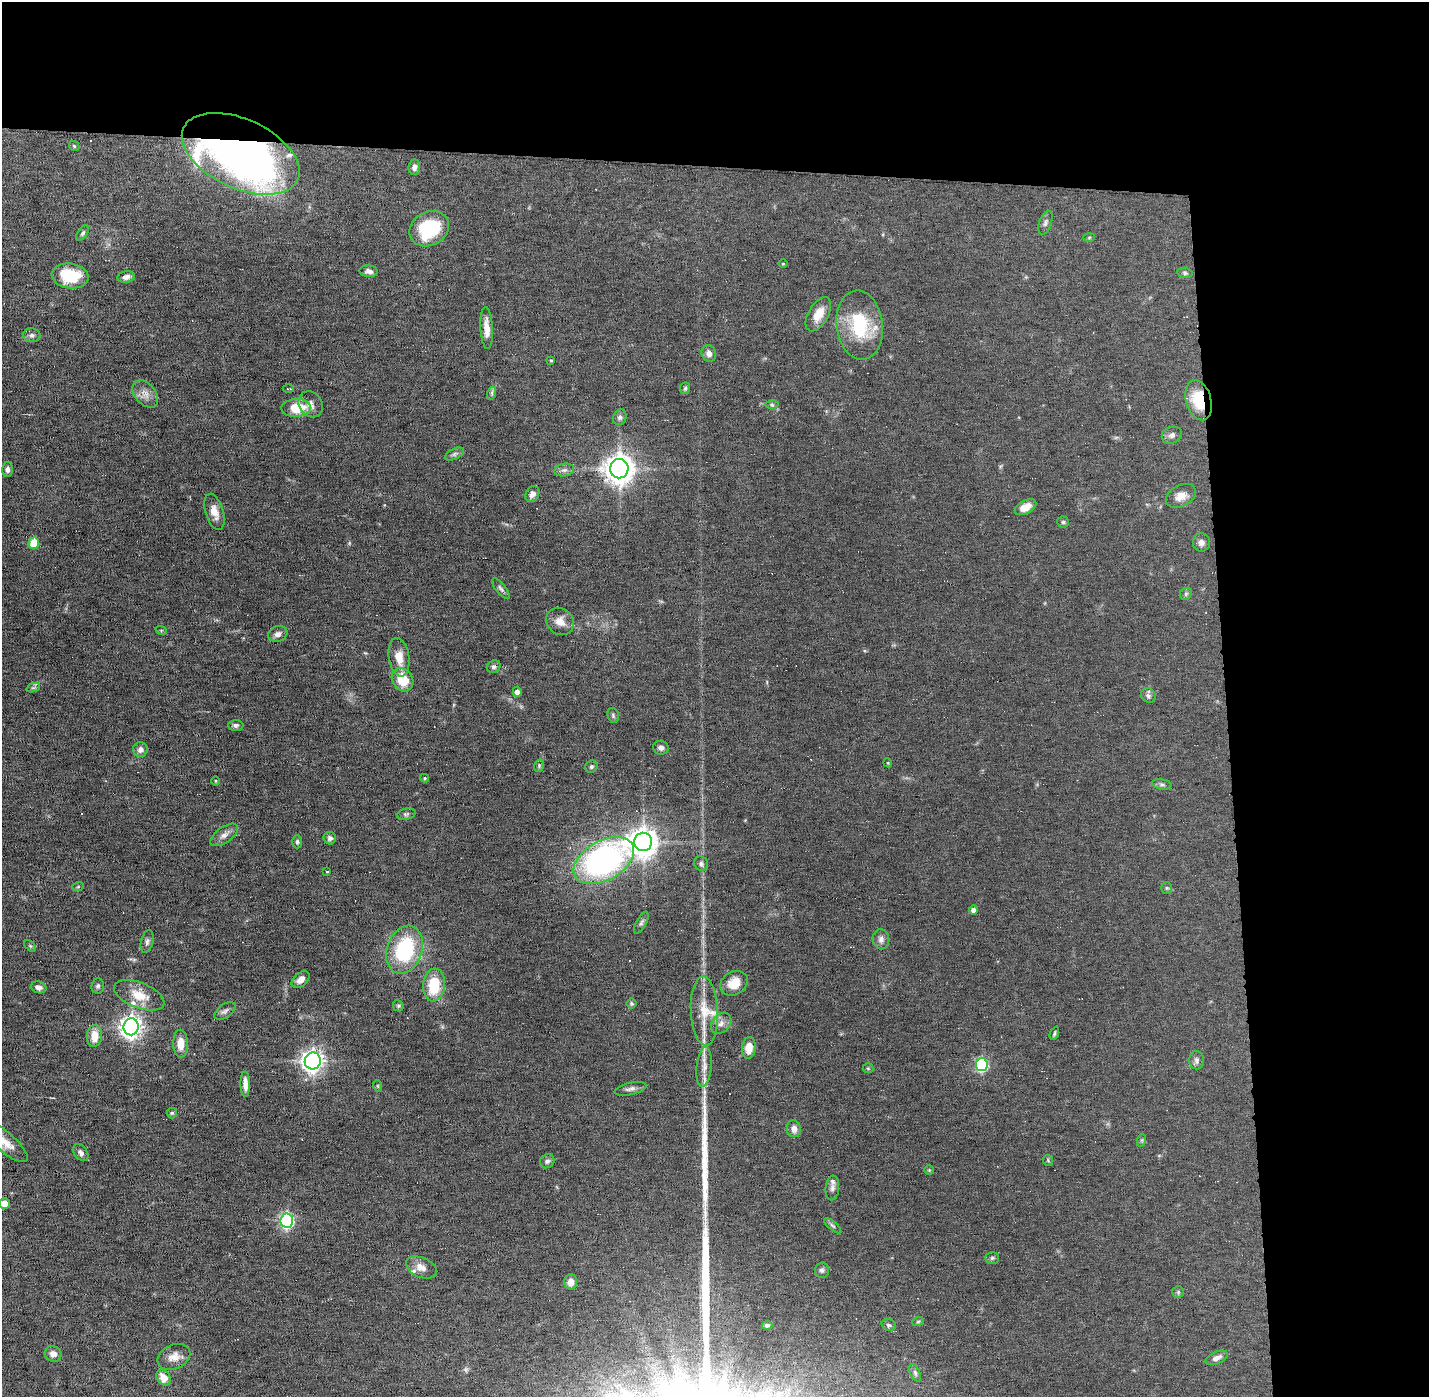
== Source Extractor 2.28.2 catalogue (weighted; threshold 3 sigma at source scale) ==
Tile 3 of 3 x 3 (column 3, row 1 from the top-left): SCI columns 2854-4280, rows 2823-4217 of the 4280 x 4250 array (HDU 1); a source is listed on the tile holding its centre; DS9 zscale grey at full resolution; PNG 1431 x 1399 px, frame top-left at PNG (2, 2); each listed source drawn as its Kron ellipse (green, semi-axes under 4 px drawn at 4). Shown black and unused: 24% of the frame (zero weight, under 11 of 22 exposures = <1% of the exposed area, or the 3 px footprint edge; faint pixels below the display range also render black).
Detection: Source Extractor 2.28.2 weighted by HDU 2 'WHT'; one run over the whole footprint, this tile lists its part. Background 0.121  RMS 0.0031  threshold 0.0126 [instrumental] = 3 sigma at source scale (4.09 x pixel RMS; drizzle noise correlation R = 1.36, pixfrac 0.8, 0.05/0.05 arcsec/px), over >= 5 px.
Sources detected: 141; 10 cosmic-ray / hot-pixel residue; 1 long thin detection or spike segment (spike, bleed or trail) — neither listed nor drawn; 5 inside a brighter listed object's ellipse — not listed separately; the other 125 listed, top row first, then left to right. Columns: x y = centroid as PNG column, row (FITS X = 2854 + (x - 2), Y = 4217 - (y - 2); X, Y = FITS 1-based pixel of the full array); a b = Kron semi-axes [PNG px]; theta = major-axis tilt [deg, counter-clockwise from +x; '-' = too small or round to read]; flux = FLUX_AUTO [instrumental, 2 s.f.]
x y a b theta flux
74 146 6 4 -46 0.35
241 154 63 34 -25 190
414 167 8 5 85 1
1045 223 12 6 70 0.92
429 229 20 16 28 18
83 233 8 4 53 0.6
1089 237 6 4 2 0.32
783 264 5 3 - 0.22
369 271 9 5 -5 1
1185 273 8 5 -9 0.56
70 276 18 12 -8 10
126 277 9 5 8 1.3
818 314 19 10 60 3.9
860 325 35 23 -83 17
487 328 21 6 -87 2.9
32 335 8 6 -3 0.9
709 353 8 7 - 1.6
551 360 4 3 - 0.37
685 388 6 5 - 0.43
288 389 6 2 -1 0.25
492 393 7 4 72 0.53
145 394 16 10 -50 2.4
1199 400 20 12 -74 9.8
310 404 14 11 -56 2
772 405 6 4 -1 0.45
296 408 15 9 2 7.3
620 417 8 6 63 0.82
1172 435 10 8 24 1.1
455 454 10 5 25 0.84
8 469 7 5 89 0.97
619 469 10 9 - 380
564 470 10 6 9 1.1
532 494 8 6 56 1.7
1181 496 16 10 28 2.9
1025 507 11 6 27 2.9
214 512 19 9 -73 2.8
1063 522 5 5 - 0.47
1201 542 9 8 - 1.4
34 543 5 5 - 10
501 588 12 5 -51 0.79
1186 594 6 5 - 0.54
560 621 15 12 -42 2.8
161 630 6 3 -18 0.28
278 634 10 7 21 1.4
399 657 19 10 -81 4
494 667 7 6 - 0.72
402 680 12 10 -58 7.3
33 688 7 4 18 0.47
517 692 5 4 - 1.5
1148 695 8 7 - 0.84
613 715 8 5 -75 0.58
236 725 7 5 -1 0.71
661 748 8 7 - 1.1
140 750 7 7 - 1.4
888 763 4 3 - 0.24
539 766 6 5 - 0.42
591 767 6 6 - 0.54
425 778 4 4 - 0.33
216 781 4 3 - 0.22
1162 784 10 5 -10 0.72
406 814 9 5 10 0.62
224 835 16 8 36 1.8
330 838 6 6 - 0.83
297 842 6 5 - 0.55
643 842 9 9 - 360
604 860 33 19 29 81
701 864 7 6 - 0.94
327 871 3 3 - 0.73
78 887 6 4 20 0.33
1167 888 6 5 - 0.42
974 910 5 4 - 1.6
641 922 12 5 62 0.74
881 939 10 8 -82 1.4
147 942 11 6 76 0.93
30 946 7 4 -45 0.37
405 950 25 17 70 24
301 980 10 6 41 1.8
734 983 14 11 31 4.7
434 985 16 11 84 10
98 986 7 6 - 0.75
39 987 8 5 -17 1.1
139 995 27 12 -21 5.7
632 1003 5 5 - 0.42
398 1006 6 5 - 0.42
225 1011 12 6 37 1
704 1011 35 13 -87 6.9
721 1023 12 8 49 1.7
131 1027 8 7 - 190
1054 1033 7 3 67 0.42
94 1036 11 7 85 4.4
181 1044 14 7 -88 3.4
749 1048 11 7 83 3.7
1197 1060 9 7 -88 0.94
313 1061 8 8 - 170
982 1065 6 6 - 37
704 1067 20 7 85 2.8
868 1068 5 5 - 0.36
245 1084 13 4 -89 2.2
378 1086 6 3 -71 0.28
630 1089 16 6 13 1.2
172 1113 5 5 - 0.4
794 1129 8 7 - 1.9
3 1140 31 10 -39 5.4
1142 1140 6 4 72 0.34
81 1153 9 6 -51 1
1048 1160 5 5 - 0.35
547 1161 8 6 39 0.86
929 1170 5 5 - 0.27
832 1188 12 7 85 1
5 1204 5 5 - 3.2
287 1220 7 6 - 56
833 1226 10 4 -40 0.61
992 1258 7 5 0 0.55
421 1267 16 10 -24 2.4
822 1270 7 7 - 0.79
571 1282 7 6 - 2
1178 1292 6 6 - 0.51
918 1321 6 3 20 0.36
767 1325 5 4 - 0.7
889 1325 7 5 -16 0.61
53 1354 8 7 - 1.7
174 1357 17 12 24 2.8
1217 1358 12 6 23 1.4
915 1373 9 5 -66 0.74
163 1378 8 6 -55 3
Overlapping masked pixels (flux is a lower limit): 3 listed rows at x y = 241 154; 1199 400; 494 667
Isophote crosses this tile's border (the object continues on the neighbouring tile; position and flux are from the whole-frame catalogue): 2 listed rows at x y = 3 1140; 5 1204